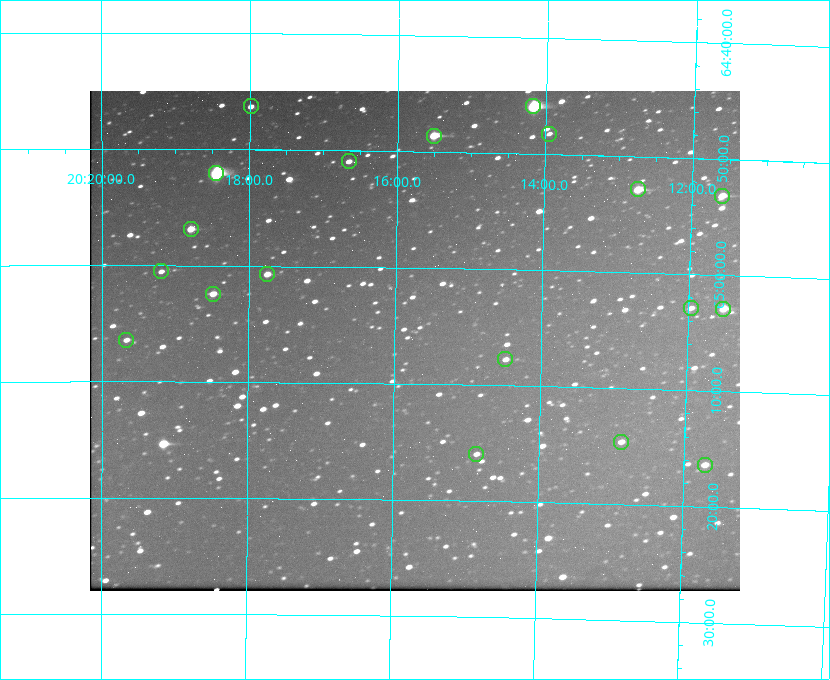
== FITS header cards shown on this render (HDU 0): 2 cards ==
NAXIS1  =                  650 / Width of table row in bytes
NAXIS2  =                  500 / Number of rows in table

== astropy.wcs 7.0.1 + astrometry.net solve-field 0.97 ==
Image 650 x 500 px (HDU 0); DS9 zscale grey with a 90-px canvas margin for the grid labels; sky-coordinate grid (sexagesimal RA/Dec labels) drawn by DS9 from the SOLVED WCS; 19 Tycho-2 reference stars matched to detected sources circled (green)
Header WCS: none
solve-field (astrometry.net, Tycho-2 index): SOLVED blind (the file carries no WCS)
Solved WCS: RA---TAN-SIP/DEC--TAN-SIP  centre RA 20:15:44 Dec +65:06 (303.93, +65.10 deg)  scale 5.17 arcsec/px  FOV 56.1' x 43.1'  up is +179 deg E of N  parity flipped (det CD > 0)
(file carries no celestial WCS; the grid is the blind solution)
Tycho-2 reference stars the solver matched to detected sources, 19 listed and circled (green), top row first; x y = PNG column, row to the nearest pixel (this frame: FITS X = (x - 90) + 1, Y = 500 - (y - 91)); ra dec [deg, ICRS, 3 dp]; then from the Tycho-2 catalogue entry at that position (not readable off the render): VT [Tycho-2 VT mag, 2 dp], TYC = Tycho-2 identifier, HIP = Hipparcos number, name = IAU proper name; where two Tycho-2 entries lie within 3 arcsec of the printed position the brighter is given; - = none
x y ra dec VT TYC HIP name
251 106 304.497 +64.771 11.19 4241-1649-1 - -
533 106 303.544 +64.765 7.36 4240-620-1 99731 -
549 134 303.488 +64.804 11.29 4240-68-1 - -
434 136 303.878 +64.810 8.93 4240-794-1 - -
349 161 304.164 +64.849 10.65 4240-315-1 - -
216 173 304.612 +64.868 7.89 4241-1703-1 100101 -
638 189 303.184 +64.880 9.02 4240-488-1 - -
722 196 302.897 +64.886 9.40 4240-717-1 - -
191 229 304.698 +64.948 10.27 4241-1684-1 - -
161 271 304.798 +65.009 11.15 4241-1628-1 - -
267 274 304.437 +65.012 10.41 4241-1775-1 - -
213 294 304.620 +65.041 10.25 4241-1573-1 - -
691 308 302.992 +65.048 11.44 4240-88-1 - -
723 309 302.882 +65.048 10.25 4240-98-1 - -
126 340 304.916 +65.107 11.17 4241-1518-1 - -
505 359 303.620 +65.129 11.18 4240-34-1 - -
621 442 303.217 +65.244 11.17 4240-236-1 - -
476 454 303.713 +65.266 11.45 4240-564-1 - -
705 465 302.928 +65.273 10.74 4240-760-1 - -